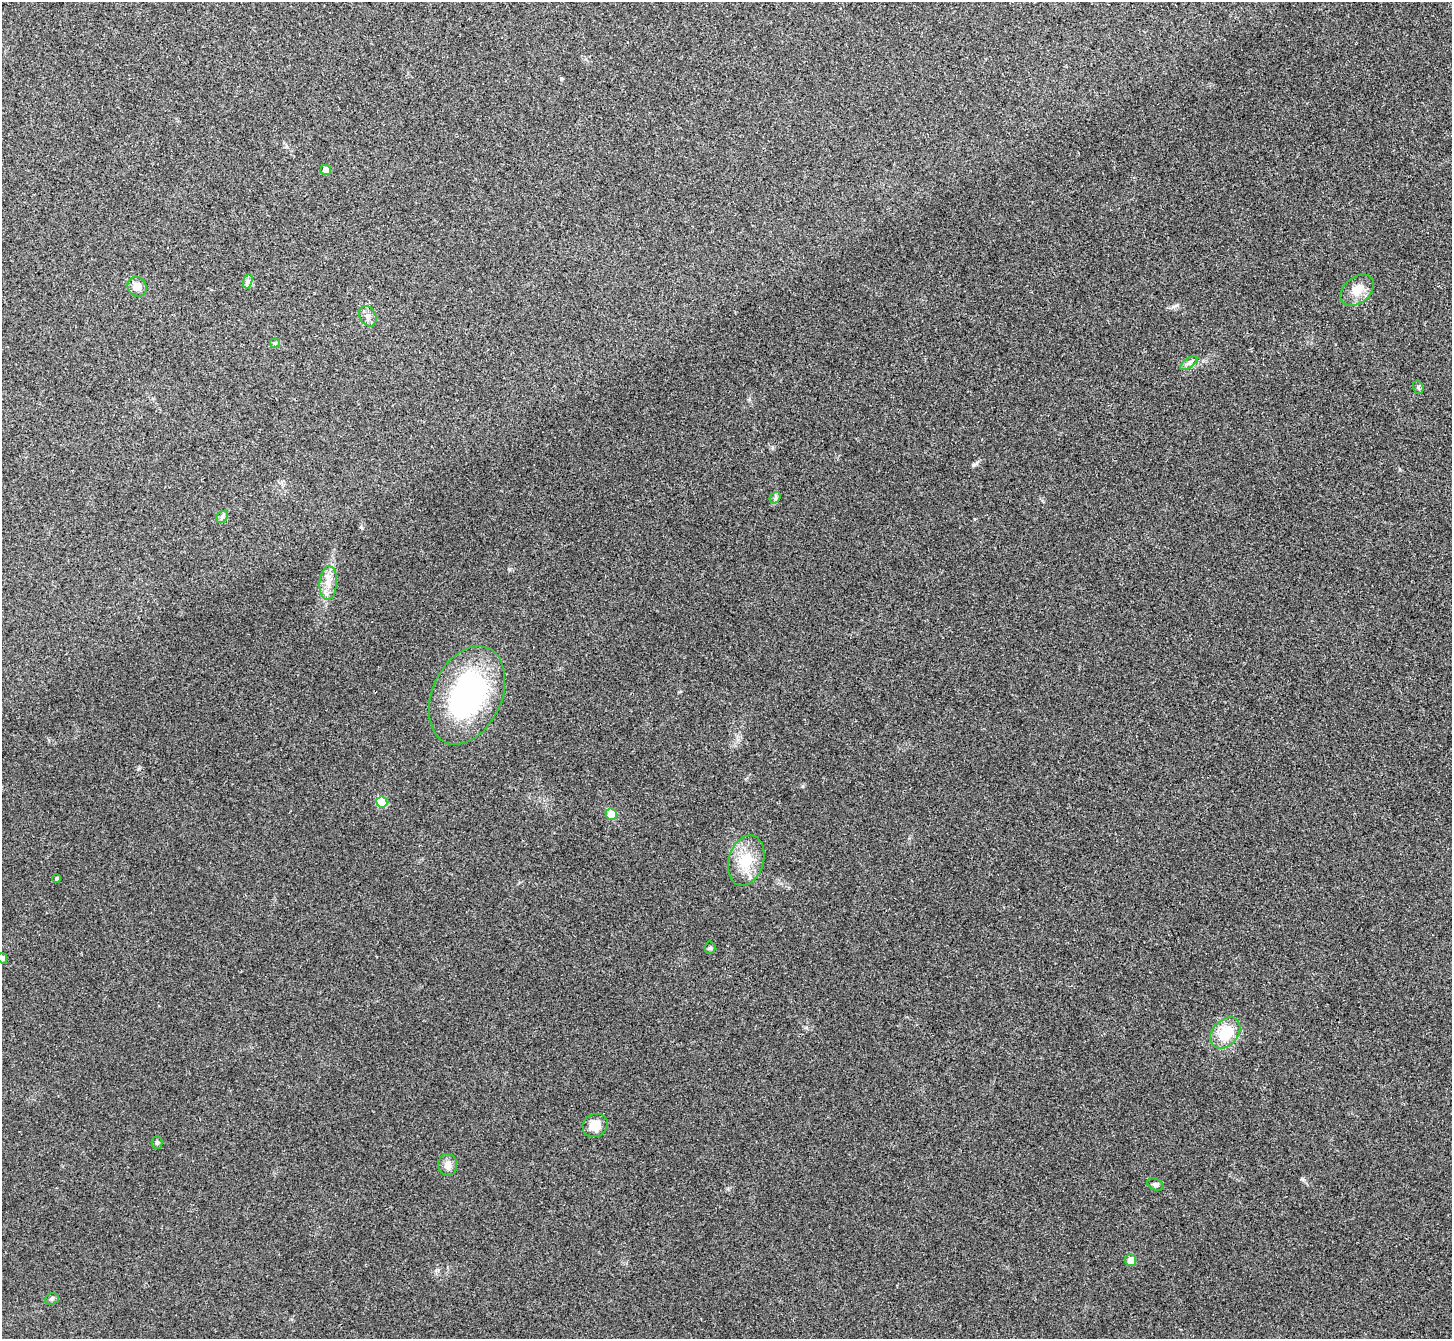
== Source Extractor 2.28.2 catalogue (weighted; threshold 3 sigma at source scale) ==
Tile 10 of 4 x 4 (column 2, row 3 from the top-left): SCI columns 1457-2906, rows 1500-2836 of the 5817 x 5809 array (HDU 1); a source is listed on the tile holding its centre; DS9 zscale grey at full resolution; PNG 1454 x 1341 px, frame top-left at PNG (2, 2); each listed source drawn as its Kron ellipse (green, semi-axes under 4 px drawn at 4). Shown black and unused: <1% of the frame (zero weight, under 3 of 4 exposures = <1% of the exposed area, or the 3 px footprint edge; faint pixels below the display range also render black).
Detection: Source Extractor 2.28.2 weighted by HDU 2 'WHT'; one run over the whole footprint, this tile lists its part. Background 0.0467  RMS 0.0066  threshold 0.0295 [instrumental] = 3 sigma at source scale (4.5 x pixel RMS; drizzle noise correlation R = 1.50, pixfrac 1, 0.05/0.05 arcsec/px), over >= 5 px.
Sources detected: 25; all 25 listed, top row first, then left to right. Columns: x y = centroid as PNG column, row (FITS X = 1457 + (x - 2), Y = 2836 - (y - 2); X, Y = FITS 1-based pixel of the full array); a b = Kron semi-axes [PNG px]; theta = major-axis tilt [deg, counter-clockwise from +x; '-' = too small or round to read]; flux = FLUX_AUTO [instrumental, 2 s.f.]
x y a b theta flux
326 170 5 5 - 4.6
248 281 7 4 71 1.6
137 287 10 9 - 5.2
1357 290 19 13 39 9.8
368 316 11 8 -61 3.2
275 343 5 4 - 1
1189 363 10 5 36 2
1418 387 7 5 -76 1.5
775 498 6 4 47 1.3
222 517 7 5 45 1.4
328 583 17 8 86 6.9
467 695 52 34 65 120
382 802 5 5 - 19
611 814 6 5 - 14
746 860 26 17 72 18
56 879 4 4 - 1.1
710 948 6 5 - 1.2
3 958 5 4 - 1.7
1225 1033 17 12 49 19
595 1125 13 11 27 8.7
157 1143 6 5 - 1.2
448 1165 11 9 -86 4.2
1155 1184 9 6 -27 1.6
1131 1260 5 5 - 6.3
52 1299 7 5 21 1.3
Isophote crosses this tile's border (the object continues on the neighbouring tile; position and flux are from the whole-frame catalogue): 1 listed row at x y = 3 958
Unlisted compact peaks at least as high as the median listed source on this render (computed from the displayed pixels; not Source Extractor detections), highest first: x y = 973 465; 1302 1179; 803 786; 1177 305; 561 78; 772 447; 361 527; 806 1027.